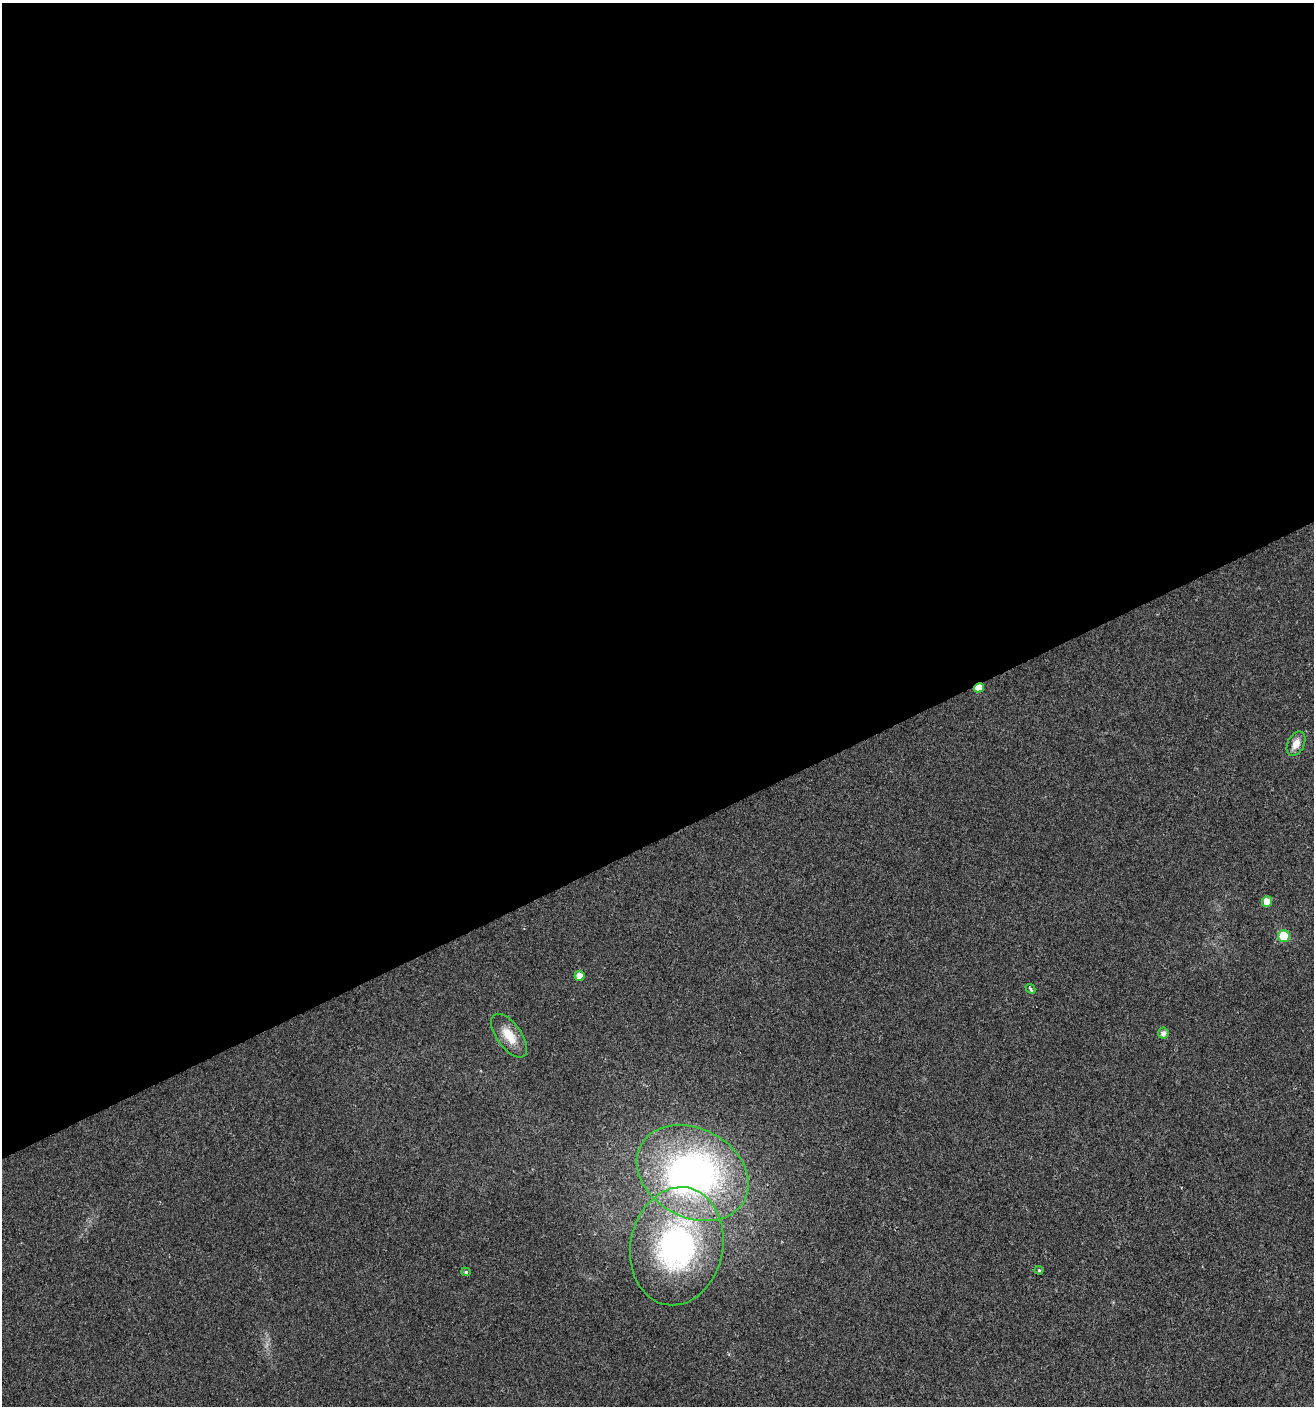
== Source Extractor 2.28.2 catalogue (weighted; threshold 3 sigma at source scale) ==
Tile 2 of 4 x 4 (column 2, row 1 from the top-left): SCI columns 1454-2765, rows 4214-5617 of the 5474 x 5618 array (HDU 1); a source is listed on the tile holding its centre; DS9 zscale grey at full resolution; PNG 1316 x 1408 px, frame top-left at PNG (2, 3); each listed source drawn as its Kron ellipse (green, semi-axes under 4 px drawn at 4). Shown black and unused: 60% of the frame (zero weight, under 2 of 3 exposures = <1% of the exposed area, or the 3 px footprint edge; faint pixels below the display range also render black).
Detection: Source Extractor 2.28.2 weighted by HDU 2 'WHT'; one run over the whole footprint, this tile lists its part. Background 0.0185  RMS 0.0053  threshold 0.0238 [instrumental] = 3 sigma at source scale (4.5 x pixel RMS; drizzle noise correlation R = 1.50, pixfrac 1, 0.0396/0.0396 arcsec/px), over >= 5 px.
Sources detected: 13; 1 inside a brighter object's white glare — neither listed nor drawn; the other 12 listed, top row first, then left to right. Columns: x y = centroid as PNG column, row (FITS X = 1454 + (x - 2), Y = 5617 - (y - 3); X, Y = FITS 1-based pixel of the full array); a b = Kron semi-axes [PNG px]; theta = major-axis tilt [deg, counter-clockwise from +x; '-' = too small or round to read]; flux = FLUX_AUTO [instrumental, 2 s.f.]
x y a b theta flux
979 688 5 4 - 6.4
1296 744 13 8 63 4.7
1267 901 5 5 - 6.3
1284 936 6 6 - 22
579 976 5 5 - 4
1030 989 5 3 - 0.93
1163 1033 5 5 - 2.5
509 1036 25 12 -54 11
693 1173 59 44 -29 190
677 1246 59 46 79 130
1039 1270 4 4 - 0.55
466 1272 4 4 - 0.82
Overlapping masked pixels (flux is a lower limit): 1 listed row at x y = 979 688